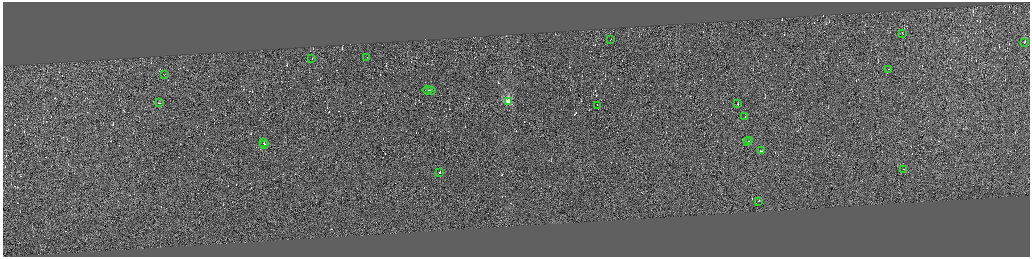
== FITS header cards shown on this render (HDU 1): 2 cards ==
NAXIS1  =                 4110
NAXIS2  =                 1018

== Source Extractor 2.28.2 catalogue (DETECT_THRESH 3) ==
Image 4110 x 1018 px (HDU 1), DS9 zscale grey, zoomed out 1/4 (1 PNG px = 4 x 4 image px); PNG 1032 x 259 px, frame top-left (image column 3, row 1017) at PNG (3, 2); each listed source drawn as its Kron ellipse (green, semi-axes under 4 px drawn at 4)
Background 0.135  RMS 3.9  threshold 11.7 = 3 sigma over >= 5 px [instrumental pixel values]
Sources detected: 650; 628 cannot appear on this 1/4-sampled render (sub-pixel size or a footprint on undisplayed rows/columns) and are neither listed nor drawn; the other 22 listed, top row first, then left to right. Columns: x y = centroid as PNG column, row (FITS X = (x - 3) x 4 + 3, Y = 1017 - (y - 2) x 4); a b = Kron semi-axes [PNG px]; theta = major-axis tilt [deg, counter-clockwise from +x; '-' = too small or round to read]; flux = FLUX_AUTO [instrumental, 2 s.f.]
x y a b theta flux
903 33 2 1 - 22000
611 39 2 1 - 15000
1025 42 2 1 - 69000
367 57 2 1 - 3600
312 59 2 1 - 8600
889 69 2 1 - 22000
165 74 2 1 - 16000
428 90 5 1 - 54000
431 90 3 1 - 23000
509 101 2 2 - 130000
159 103 2 1 - 19000
738 104 2 1 - 37000
598 105 2 1 - 40000
745 117 3 1 - 34000
750 140 2 1 - 21000
748 141 3 1 - 31000
263 143 2 1 - 2900
264 144 2 1 - 120000
762 151 2 1 - 11000
904 169 2 1 - 19000
440 173 2 1 - 210000
759 201 2 1 - 40000
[628 sub-pixel or undisplayed-footprint detections neither listed nor drawn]